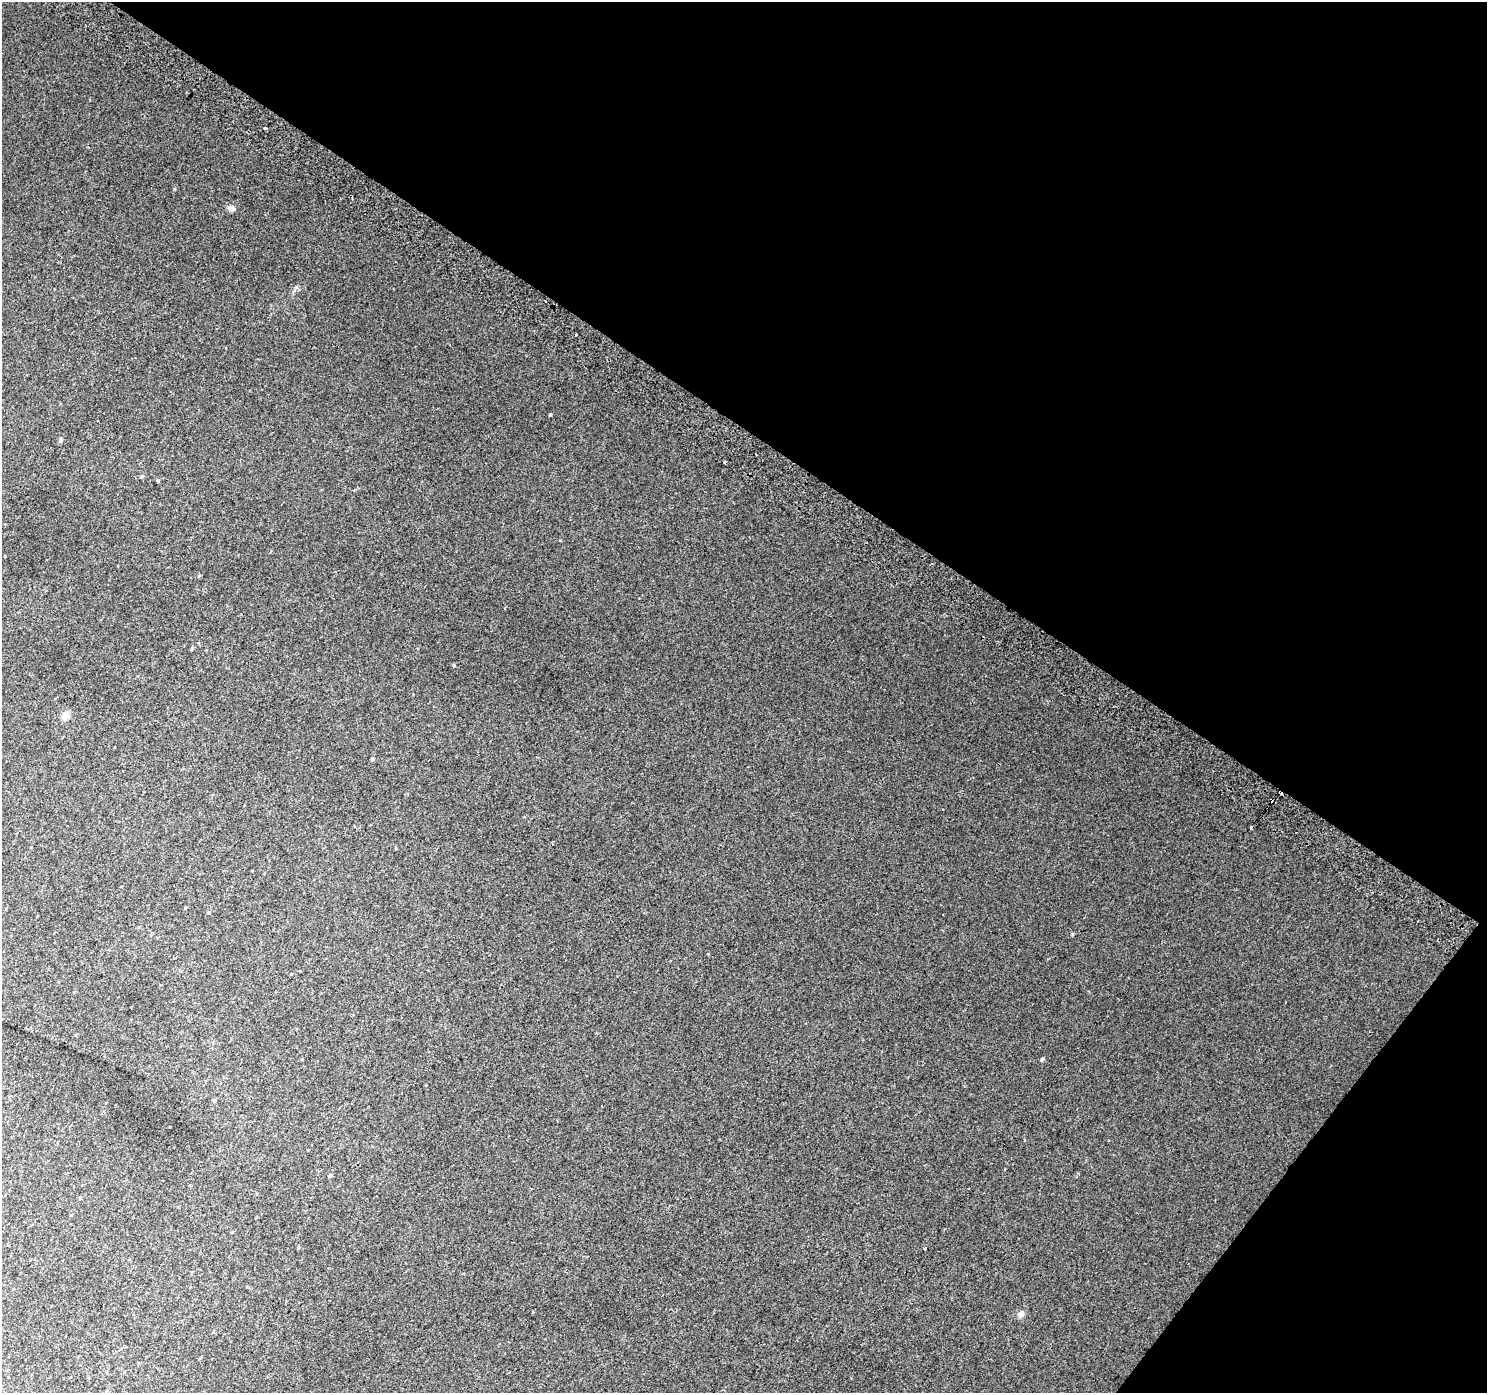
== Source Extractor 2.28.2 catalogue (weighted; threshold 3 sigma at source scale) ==
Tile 8 of 4 x 4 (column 4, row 2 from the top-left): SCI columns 4488-5972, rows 3066-4456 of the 5998 x 6065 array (HDU 1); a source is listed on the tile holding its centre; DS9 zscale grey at full resolution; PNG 1489 x 1395 px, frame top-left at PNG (2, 2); no overlay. Shown black and unused: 35% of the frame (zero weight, under 2 of 3 exposures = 2% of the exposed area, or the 3 px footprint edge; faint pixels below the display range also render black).
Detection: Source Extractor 2.28.2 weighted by HDU 2 'WHT'; one run over the whole footprint, this tile lists its part. Background 0.00886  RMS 0.0057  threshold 0.0258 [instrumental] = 3 sigma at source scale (4.5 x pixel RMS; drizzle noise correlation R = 1.50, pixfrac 1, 0.0396/0.0396 arcsec/px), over >= 5 px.
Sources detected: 20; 5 cosmic-ray / hot-pixel residue — not listed; the other 15 listed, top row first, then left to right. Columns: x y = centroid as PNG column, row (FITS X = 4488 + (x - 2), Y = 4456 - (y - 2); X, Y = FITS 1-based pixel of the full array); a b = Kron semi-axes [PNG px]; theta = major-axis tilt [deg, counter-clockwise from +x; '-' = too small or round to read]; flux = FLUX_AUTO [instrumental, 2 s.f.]
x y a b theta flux
265 128 3 3 - 0.64
231 208 8 7 - 2.1
550 415 4 3 - 0.52
60 440 5 5 - 1.2
142 476 5 4 - 0.69
158 480 3 3 - 2.6
192 648 5 4 - 0.66
454 665 4 4 - 0.55
66 716 12 10 -60 3.1
372 759 4 3 - 0.75
1042 1059 4 4 - 1
330 1175 5 4 - 0.88
298 1247 4 3 - 0.55
924 1248 3 3 - 2.6
1021 1314 9 7 55 2
Unlisted compact peaks at least as high as the median listed source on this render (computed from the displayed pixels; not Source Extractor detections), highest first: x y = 174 189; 296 287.